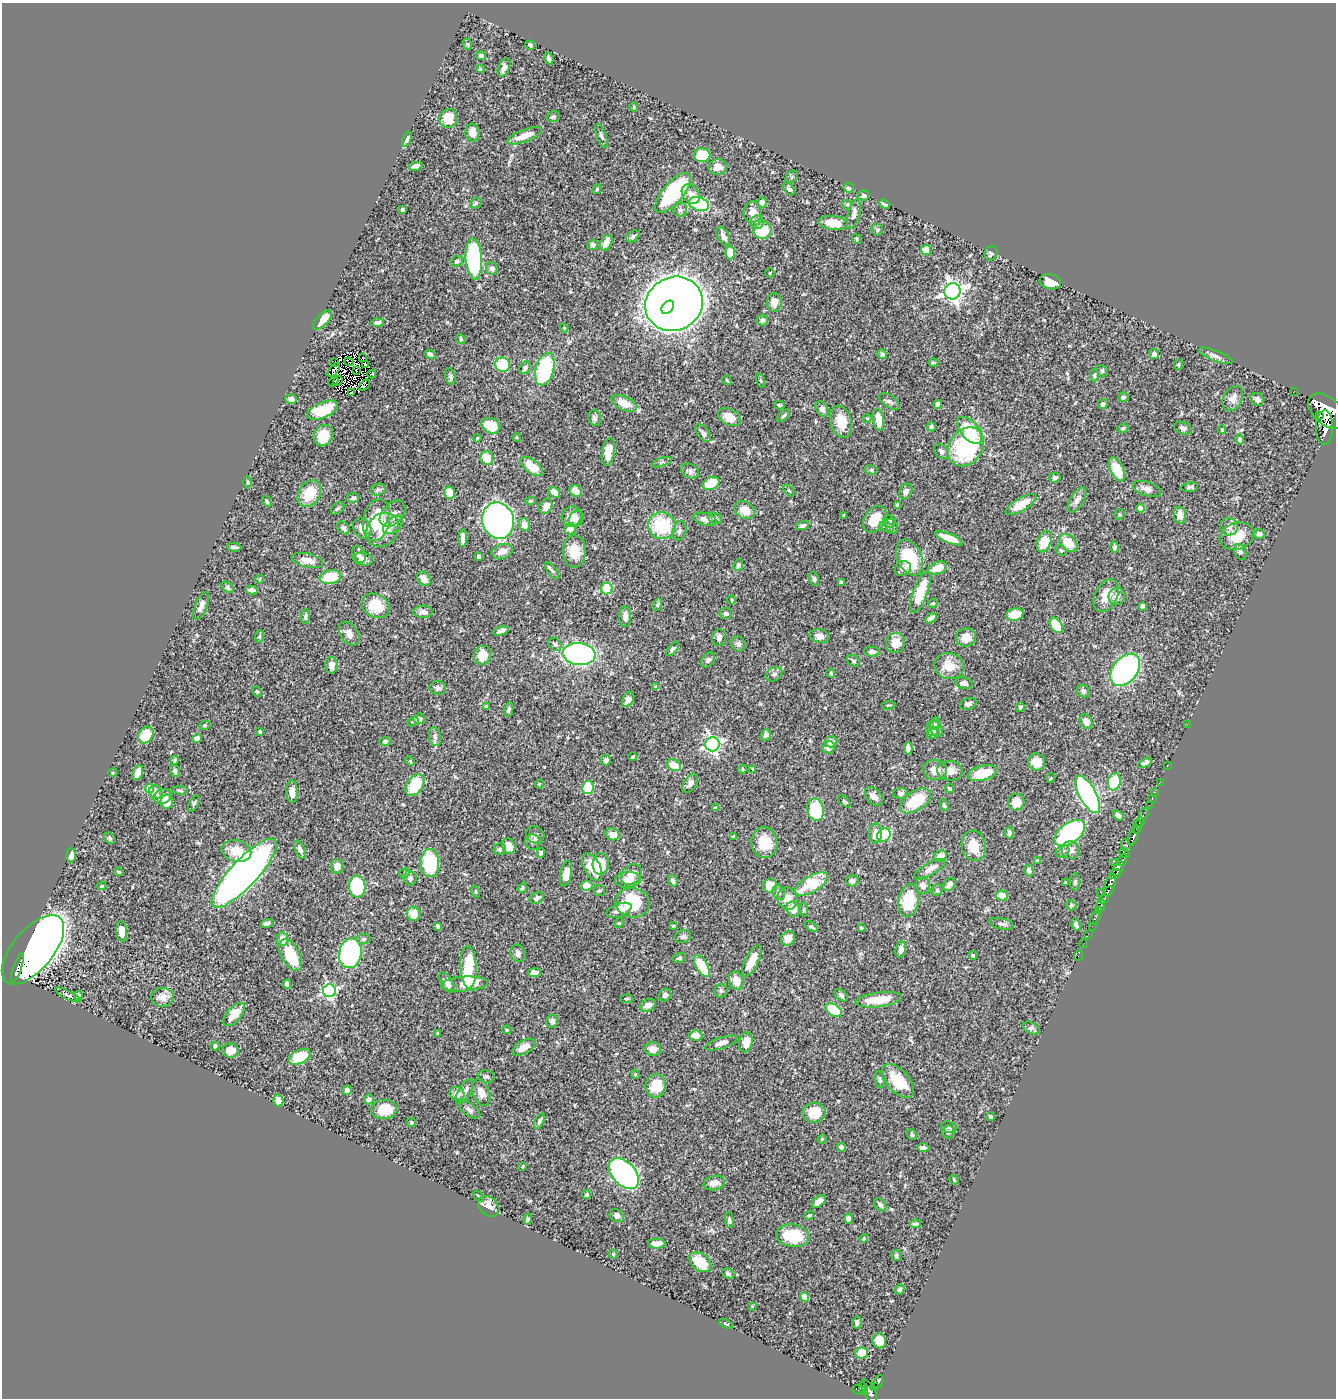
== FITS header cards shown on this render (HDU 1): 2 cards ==
NAXIS1  =                 1334
NAXIS2  =                 1396

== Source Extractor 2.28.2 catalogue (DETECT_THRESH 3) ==
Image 1334 x 1396 px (HDU 1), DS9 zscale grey, 1 PNG px = 1 image px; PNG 1338 x 1400 px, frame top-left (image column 1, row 1396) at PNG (2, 3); each listed source drawn as its Kron ellipse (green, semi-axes under 4 px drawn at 4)
Background 0.543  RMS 0.02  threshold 0.0594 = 3 sigma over >= 5 px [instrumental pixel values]
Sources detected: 519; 8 with non-positive FLUX_AUTO (blend fragments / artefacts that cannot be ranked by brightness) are neither listed nor drawn; of the other 511, the 500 brightest by FLUX_AUTO listed and drawn (11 fainter detections omitted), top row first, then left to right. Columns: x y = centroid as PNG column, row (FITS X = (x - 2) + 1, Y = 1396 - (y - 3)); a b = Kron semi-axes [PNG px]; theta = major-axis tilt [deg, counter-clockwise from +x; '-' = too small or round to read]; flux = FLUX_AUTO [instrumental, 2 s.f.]
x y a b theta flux
467 44 6 4 -71 1.9
530 45 5 4 - 2.1
481 56 5 4 - 3.8
549 58 6 4 -66 4.2
504 68 10 5 67 5.5
480 69 4 4 - 1.4
634 107 4 4 - 1.5
553 117 7 5 23 2.6
448 118 9 8 - 25
472 132 9 7 -85 11
524 136 18 6 21 19
601 136 13 4 -69 3.8
407 139 8 4 67 3.4
702 155 8 7 - 35
415 166 7 4 9 6.9
718 167 9 7 2 13
792 177 7 5 45 2.2
849 188 5 5 - 2.8
597 189 5 3 - 1.4
789 189 7 4 -53 3.3
673 193 25 10 50 110
691 194 10 8 -52 11
864 196 6 5 - 3.3
476 203 6 5 - 2.1
762 203 5 4 - 7.2
699 204 10 6 -18 87
884 204 6 4 -20 5
847 205 5 4 - 1.8
402 210 4 3 - 2.2
680 210 7 6 - 3.8
753 212 10 9 - 11
854 214 15 6 76 7.6
757 222 6 6 - 3.5
833 223 14 7 -7 23
763 230 9 8 - 35
877 230 6 5 - 2.3
633 236 7 5 35 3.5
723 236 10 5 -64 7.1
856 239 5 4 - 1.6
606 243 8 5 61 11
593 245 5 5 - 4.1
926 250 5 5 - 19
730 253 7 5 -90 17
991 253 7 6 - 3.4
474 259 21 8 -86 180
457 261 6 5 - 2.6
492 269 6 6 - 5
770 273 4 2 - 1.1
1050 282 11 7 -13 15
952 291 8 8 - 730
774 302 9 7 -89 10
674 304 29 26 27 2900
668 307 7 5 48 380
322 320 12 5 46 16
763 320 5 5 - 3.7
377 323 6 4 2 4.8
564 328 4 4 - 1.2
461 339 5 4 - 1.9
430 354 6 4 -27 3.1
882 354 5 4 - 4.3
1154 354 5 4 - 5
1216 356 18 5 -21 6.5
362 357 3 2 - 2.1
349 362 5 2 - 1.2
933 362 5 4 - 1.9
334 363 2 2 - 1.3
365 364 3 3 - 1.2
502 365 7 7 - 48
1178 365 5 4 - 1.7
525 368 6 5 - 2.6
545 369 16 9 75 120
334 370 8 2 51 2.5
356 371 2 2 - 1.6
1102 371 6 5 - 2
372 374 4 2 - 1.2
1094 375 6 4 90 2
450 377 8 5 -79 3.1
727 380 5 3 - 1.2
760 380 7 3 -71 1.7
338 381 5 3 - 1.9
333 382 5 2 - 1.8
364 385 6 4 43 2.6
1294 391 2 2 - 4
351 393 3 2 - 1.2
1123 397 5 5 - 2.2
1233 398 13 9 62 8.2
291 399 6 4 -5 5.8
1257 399 7 6 - 5.9
889 401 12 6 -35 3.9
624 403 14 7 -24 23
938 404 4 4 - 5.3
1103 404 5 5 - 4.5
779 405 5 4 - 1.8
822 409 8 5 -58 4.7
323 410 16 8 23 54
1327 411 22 13 -40 3600
1320 415 3 3 - 250
784 416 7 4 44 2.4
729 417 12 8 -29 19
594 418 8 6 -73 3.2
867 418 4 4 - 1.2
878 420 11 5 -83 18
841 422 16 10 -74 24
491 426 9 7 -24 30
931 427 4 4 - 3.3
1324 427 17 8 89 1600
1123 428 6 4 23 2.3
1183 428 9 6 -21 4.2
970 430 16 9 -49 47
1222 430 4 3 - 1.3
703 433 10 5 -53 4.9
323 436 11 9 57 29
477 438 4 3 - 1.2
517 438 4 3 - 1.2
1240 440 5 4 - 3.6
966 447 21 16 56 140
941 451 8 6 -47 4.8
608 452 14 6 80 22
487 458 7 6 - 21
662 462 10 4 18 2.5
532 466 13 6 -38 26
1117 469 13 6 -64 31
871 470 6 4 -10 2.8
690 471 9 7 -28 4.1
1055 478 6 5 - 3.1
248 482 6 4 88 1.6
711 483 9 6 25 40
1189 487 8 4 7 3.2
378 489 8 5 14 2.9
1147 489 15 7 -18 7.5
789 490 7 4 -52 2.2
575 491 7 5 -39 12
554 492 6 4 -35 13
906 492 8 6 61 6.1
450 493 6 5 - 28
309 494 14 10 60 35
353 498 6 5 - 3.1
1077 500 14 7 58 6.5
267 501 6 4 -60 2.3
530 501 5 4 - 2.1
1021 504 17 6 31 28
898 505 4 3 - 2.8
546 506 8 6 62 11
338 508 7 5 39 2.4
1141 508 4 4 - 13
745 510 11 8 -31 18
392 514 15 10 47 10
1119 514 5 4 - 1.7
844 515 4 3 - 1.4
1180 515 8 6 -82 10
572 516 10 9 - 13
715 518 7 5 -22 3.1
576 519 8 7 - 8.4
705 519 11 6 -13 8.5
875 519 14 10 55 30
376 520 21 13 79 64
498 521 18 15 -78 420
889 521 6 5 - 3.3
393 525 12 6 40 6.6
524 525 6 5 - 10
662 526 14 13 - 72
803 526 6 4 16 3.8
892 526 8 5 -62 4.2
886 527 7 5 -28 2.9
1229 527 9 8 - 8.3
343 528 7 5 -47 3.8
362 528 11 8 -62 11
570 529 6 5 - 11
383 530 18 15 54 26
679 531 10 6 72 4.3
1259 534 5 4 - 3.3
1237 536 17 13 17 27
463 538 8 4 88 6.3
949 538 14 5 -22 25
1044 542 11 7 69 31
1068 543 10 7 -45 30
234 547 7 3 -4 3.6
1115 547 5 4 - 2.4
1061 550 6 4 -41 1.9
502 551 11 7 18 13
574 551 16 11 -89 25
1240 552 8 5 -66 3.6
359 555 9 6 -65 4.7
479 557 4 4 - 4.1
910 558 19 12 -66 66
363 559 10 6 -8 7.8
307 560 16 7 -13 12
738 565 6 4 70 3.3
903 568 8 7 - 5.5
938 568 10 6 21 16
552 571 10 4 -52 2.9
330 577 11 7 9 42
260 579 4 3 - 1.1
424 579 8 6 -52 11
814 579 7 5 -73 2.8
841 583 4 3 - 3
227 587 7 5 -41 2.7
607 589 6 5 - 65
252 590 6 4 -13 4.4
920 592 22 7 69 42
1106 596 17 11 63 21
1117 596 8 8 - 7.7
731 600 5 3 - 1.4
933 603 5 4 - 1.4
657 605 6 4 72 2
201 606 15 6 68 7.5
376 606 14 11 -30 38
1142 606 4 3 - 2.9
423 612 10 6 2 6.1
726 614 6 5 - 3.3
1015 614 9 6 12 28
305 616 7 4 84 3
625 617 10 6 87 7.6
931 618 6 4 35 7.9
1056 625 8 5 -54 41
501 631 8 3 17 4.6
349 634 13 8 -55 10
820 636 10 6 -14 7.1
259 637 6 4 82 1.9
966 637 10 9 - 15
719 638 8 6 77 5.8
895 643 10 9 - 19
555 644 7 5 -44 2.9
738 644 8 6 -58 3.9
673 649 8 4 50 3.2
872 652 8 5 -5 4.3
579 654 16 11 -6 310
483 655 10 8 69 21
708 660 8 6 52 3.7
853 661 7 5 -35 2.4
331 665 8 6 88 9.5
949 666 15 13 -16 22
1125 670 18 12 51 250
831 673 5 3 - 1.6
774 674 9 6 30 3.9
964 683 9 5 -10 4.3
656 687 4 3 - 2.9
438 688 8 7 - 3.9
1083 691 7 5 -43 3.7
257 692 6 4 -62 1.9
628 700 8 5 58 8
968 704 8 5 21 3.9
888 705 6 3 9 1.5
487 707 4 4 - 2.7
1020 707 5 3 - 2.8
509 709 7 4 77 3.1
419 719 6 5 - 4.5
413 722 6 3 32 1.7
1086 722 8 6 -61 12
935 724 6 5 - 3.3
1187 724 2 2 - 140
205 725 6 3 19 1.7
933 728 8 6 84 5.2
936 729 8 6 -62 3.5
260 732 3 3 - 2.2
932 733 6 5 - 4
146 735 9 7 54 35
766 735 6 5 - 3.9
435 737 9 6 -79 4.6
197 738 5 4 - 6.9
385 741 5 4 - 3.2
831 742 5 5 - 13
712 744 7 7 - 330
829 747 6 5 - 7.7
908 748 6 4 87 7
633 757 4 3 - 2
175 760 4 4 - 2
606 760 5 4 - 4.2
410 761 5 4 - 1.3
1037 762 8 8 - 19
1145 763 7 4 29 3.6
674 765 7 5 -27 22
1168 765 2 2 - 5.8
742 769 5 4 - 1.7
753 769 4 3 - 1.2
935 770 12 10 -13 11
175 771 6 5 - 3.3
950 771 13 9 -7 13
113 773 4 4 - 1.6
138 773 8 5 72 8.2
982 773 15 7 14 34
1051 778 5 3 - 1.1
1114 782 9 6 75 53
1160 782 2 2 - 5.5
690 783 10 6 58 6.9
539 784 5 3 - 1.1
415 785 12 8 54 50
588 787 7 6 - 61
149 788 4 4 - 35
950 789 5 4 - 2.4
180 790 8 3 -6 1.9
156 792 7 6 - 6.9
292 792 11 5 -88 11
1155 792 2 2 - 5.3
900 793 7 5 2 4.6
1088 795 20 8 -61 370
162 796 9 7 24 7.6
874 796 11 7 -47 8.9
1152 798 3 2 - 15
844 801 7 4 -42 1.9
916 801 17 9 34 51
167 802 7 6 - 16
1016 802 8 8 - 17
194 803 9 4 62 2.3
944 805 6 4 -80 2
1149 805 2 2 - 10
716 807 4 3 - 2
816 810 11 8 -77 62
1144 813 5 3 - 27
1118 815 6 4 -39 3.9
1140 822 5 3 - 240
1137 827 7 4 80 380
876 833 10 6 -88 13
1009 833 6 4 -82 2.5
1070 833 17 10 37 220
613 834 7 6 - 13
535 835 9 8 - 5.4
884 835 7 6 - 55
1133 836 10 4 69 540
733 837 4 3 - 2.5
110 838 6 5 - 2.3
533 842 7 7 - 4.1
764 843 15 13 -84 29
509 846 8 6 -63 15
974 846 15 12 -79 28
1126 846 7 4 -63 100
500 849 6 5 - 2.7
300 850 9 5 -67 4.5
1071 850 9 8 - 7.8
236 851 15 10 -14 24
1062 851 7 6 - 3.9
541 853 5 4 - 2.5
1125 853 5 3 - 110
71 855 7 4 88 8.1
940 856 6 5 - 14
1122 860 6 3 64 170
1037 861 3 3 - 1.8
1114 862 2 2 - 44
430 863 14 9 -89 97
601 864 11 8 87 28
337 866 7 6 - 10
592 867 15 8 -63 29
929 869 17 6 30 9.4
1118 869 7 5 59 230
1029 870 6 4 -75 4.7
119 872 4 3 - 1.5
244 873 45 13 47 970
404 873 6 4 29 2
566 874 13 5 78 16
631 874 11 9 46 13
1115 874 6 4 30 150
410 878 7 6 - 4.8
628 880 13 8 3 14
673 881 6 4 -69 3.7
852 881 6 6 - 4.2
1066 882 3 3 - 1.5
1075 882 9 5 89 3.3
811 884 18 8 30 51
949 885 7 5 52 5.4
1110 885 11 5 74 640
102 886 5 3 - 1.6
357 886 11 8 -85 75
586 886 6 5 - 14
770 886 7 6 - 26
923 886 8 7 - 6.6
522 888 5 4 - 2.5
599 890 5 5 - 2.4
937 890 6 5 - 2.1
476 891 6 3 -71 1.2
1108 891 6 3 44 180
1100 892 2 2 - 14
779 893 8 6 -66 4
1002 895 6 5 - 15
537 898 7 5 29 5.1
787 899 11 9 -65 15
1103 899 5 3 - 300
909 901 16 10 78 47
633 903 17 14 -10 64
1071 905 5 5 - 1.9
1101 905 6 3 82 270
793 909 8 6 -66 13
619 910 13 6 21 10
804 910 7 4 -82 2.1
1099 910 3 3 - 100
413 914 7 7 - 16
1095 918 7 3 63 71
267 923 6 3 16 3.6
619 923 5 4 - 1.3
1001 924 12 5 -11 4.8
1076 925 6 4 -70 4.9
438 926 4 4 - 3.1
673 926 3 3 - 1.4
1092 926 2 2 - 3.4
811 927 7 4 -32 2.4
861 928 3 3 - 1.7
122 931 10 5 -82 9.1
1088 934 2 2 - 6.4
683 936 8 6 23 3.3
788 938 8 6 47 11
282 939 7 5 -82 13
363 939 7 5 5 2.8
1084 944 4 2 - 9
901 949 8 5 80 7.2
33 950 42 20 50 2800
350 953 15 11 79 190
518 953 9 7 -71 6
291 955 17 9 -62 46
973 955 4 4 - 2.1
1078 955 5 2 - 6.7
679 958 7 4 16 2.3
752 961 17 6 63 22
702 966 12 5 -59 51
468 967 21 8 -87 86
17 968 15 3 70 280
534 973 6 4 5 12
736 980 9 7 -71 16
447 983 12 6 -58 6.8
287 984 4 4 - 3.3
465 984 23 7 3 21
329 991 6 6 - 250
721 991 7 6 - 3.2
68 995 14 3 -27 3
665 995 7 5 49 4.3
841 995 7 5 -40 3.3
78 996 5 3 - 3.7
162 997 11 9 5 10
626 999 6 4 7 1.7
879 1000 23 7 7 27
648 1005 8 6 20 8.8
834 1010 9 5 -33 47
234 1014 14 7 47 17
552 1021 7 6 - 4.9
1031 1028 9 5 -31 4.2
507 1030 5 4 - 1.9
438 1033 3 3 - 2
696 1035 7 5 -2 14
746 1042 10 7 79 10
721 1043 17 5 18 8.7
215 1046 4 4 - 2.2
524 1047 12 6 30 14
653 1049 8 6 -1 13
230 1050 8 7 - 12
300 1057 12 6 24 54
635 1074 5 3 - 1.3
486 1077 8 6 -12 3.2
880 1080 8 4 -82 2.9
898 1081 20 11 -48 41
656 1086 12 10 80 33
347 1090 5 4 - 4.9
465 1091 14 6 58 7.4
481 1092 14 8 -69 11
457 1094 7 6 - 8.8
369 1099 5 4 - 4.8
278 1100 6 5 - 10
384 1110 13 9 4 27
470 1110 12 6 -35 4.4
814 1113 11 10 - 30
991 1117 4 3 - 2.2
539 1121 8 4 67 3.1
411 1122 4 4 - 2.2
949 1127 8 5 -15 3
948 1132 6 6 - 2.9
912 1135 5 5 - 2.5
822 1139 4 4 - 1.3
841 1147 4 4 - 4.1
923 1148 6 4 -1 5.3
523 1166 4 3 - 1.1
624 1174 18 11 -46 500
954 1180 5 3 - 1.4
714 1183 10 7 12 12
587 1195 4 4 - 2.8
479 1196 6 2 -45 1.1
819 1202 8 5 41 8.9
880 1205 7 5 -49 3.5
489 1206 12 9 -41 11
809 1215 5 4 - 1.6
617 1216 7 6 - 6.1
528 1219 5 4 - 2.1
848 1219 5 4 - 4.7
729 1220 8 4 -84 2.9
916 1224 5 3 - 3
793 1236 16 11 -8 53
864 1238 4 3 - 1.2
657 1244 9 5 -1 11
613 1254 4 4 - 1.6
896 1256 6 5 - 2.5
700 1262 12 8 -39 32
728 1274 6 5 - 2.7
899 1289 5 4 - 2.9
805 1297 5 4 - 13
752 1306 4 4 - 1.1
857 1323 6 5 - 3.9
726 1324 7 3 -29 2
879 1341 7 6 - 20
862 1353 6 5 - 25
878 1382 7 3 71 93
874 1386 4 3 - 25
864 1389 6 3 -75 120
859 1390 7 5 -9 55
869 1391 13 5 -62 390
At the frame edge (FLAGS 8, measured only in part): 1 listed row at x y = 1327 411
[11 fainter detections neither listed nor drawn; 8 non-positive-flux detections neither listed nor drawn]